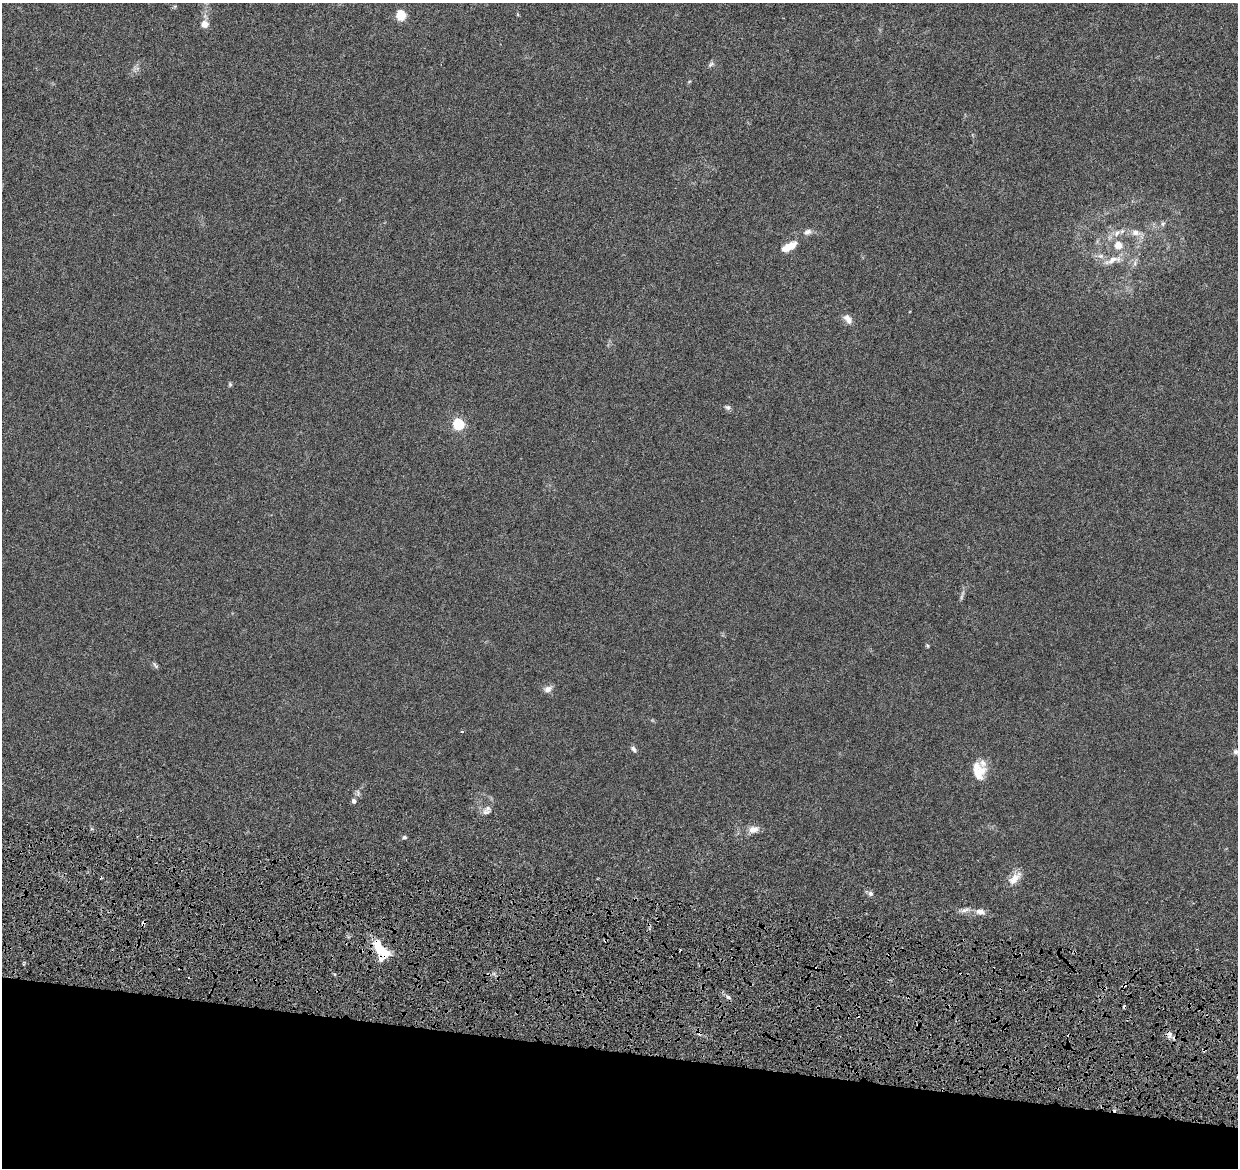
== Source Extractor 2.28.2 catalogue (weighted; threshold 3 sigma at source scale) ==
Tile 15 of 4 x 4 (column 3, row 4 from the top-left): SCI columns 2606-3841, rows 356-1521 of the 5216 x 5431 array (HDU 1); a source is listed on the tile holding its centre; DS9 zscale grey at full resolution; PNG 1240 x 1170 px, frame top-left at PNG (2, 3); no overlay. Shown black and unused: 11% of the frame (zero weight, under 4 of 8 exposures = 9% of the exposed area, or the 3 px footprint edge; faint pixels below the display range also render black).
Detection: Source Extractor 2.28.2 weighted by HDU 2 'WHT'; one run over the whole footprint, this tile lists its part. Background 0.00755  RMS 0.0011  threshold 0.0045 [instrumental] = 3 sigma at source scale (4.09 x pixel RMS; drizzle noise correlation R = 1.36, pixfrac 0.8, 0.0396/0.0396 arcsec/px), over >= 5 px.
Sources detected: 45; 2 inside a brighter object's white glare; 5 cosmic-ray / hot-pixel residue — not listed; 4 inside a brighter listed object's ellipse — not listed separately; the other 34 listed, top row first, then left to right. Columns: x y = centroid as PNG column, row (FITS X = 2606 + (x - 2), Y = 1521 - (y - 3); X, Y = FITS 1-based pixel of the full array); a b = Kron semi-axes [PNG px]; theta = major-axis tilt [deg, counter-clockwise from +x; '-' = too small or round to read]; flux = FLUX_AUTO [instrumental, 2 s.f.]
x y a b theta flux
401 15 5 5 - 5.6
204 24 9 9 - 0.64
711 64 9 4 45 0.23
1163 224 7 5 46 0.21
807 232 11 7 25 0.42
1117 233 11 6 58 0.46
1136 233 13 8 -2 0.7
1118 245 8 7 - 1.1
789 247 16 7 28 1.7
1113 260 24 9 18 1.2
1135 263 7 4 72 0.23
848 319 14 8 -52 0.62
230 384 5 5 - 0.13
728 407 7 6 - 0.24
458 424 6 5 - 8.6
961 597 9 4 71 0.21
928 646 6 4 -71 0.12
155 665 10 4 -52 0.19
548 689 11 8 22 0.49
462 731 4 3 - 0.11
633 749 10 6 -57 0.29
1236 752 9 7 -8 0.36
980 772 18 16 66 1.9
354 801 5 5 - 0.31
485 812 11 6 0 0.42
753 829 14 9 8 0.74
404 837 6 4 4 0.17
1014 879 19 10 45 1
870 893 7 6 - 0.29
980 912 13 7 -5 0.59
143 923 4 3 - 0.5
379 950 13 10 -60 1.9
728 997 5 5 - 0.24
1170 1034 9 4 90 0.32
Overlapping masked pixels (flux is a lower limit): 1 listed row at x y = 143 923
Isophote crosses this tile's border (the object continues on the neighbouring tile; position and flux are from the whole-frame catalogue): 1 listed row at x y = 1236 752